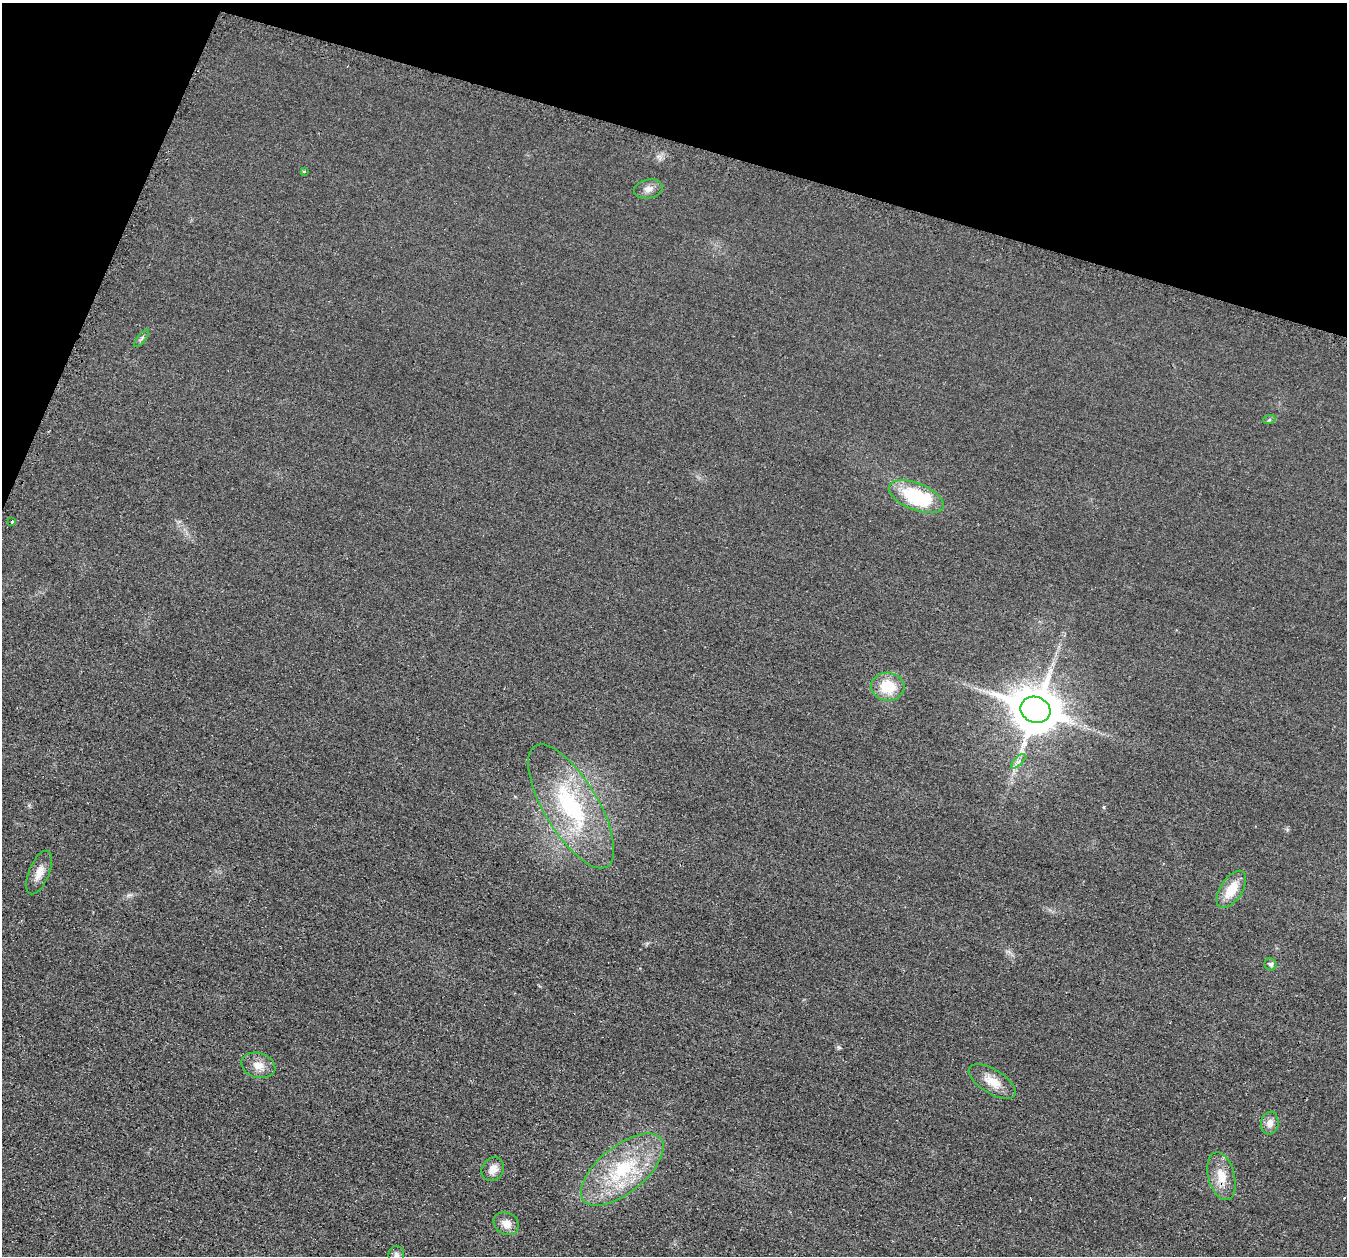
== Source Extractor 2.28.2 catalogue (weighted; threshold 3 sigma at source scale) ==
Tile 2 of 4 x 4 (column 2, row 1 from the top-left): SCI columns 1372-2716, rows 3920-5173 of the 5436 x 5458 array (HDU 1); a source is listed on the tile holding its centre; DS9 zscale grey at full resolution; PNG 1349 x 1258 px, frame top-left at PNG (2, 3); each listed source drawn as its Kron ellipse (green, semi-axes under 4 px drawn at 4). Shown black and unused: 15% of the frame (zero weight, under 2 of 3 exposures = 3% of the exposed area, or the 3 px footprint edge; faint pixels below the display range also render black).
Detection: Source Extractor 2.28.2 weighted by HDU 2 'WHT'; one run over the whole footprint, this tile lists its part. Background 0.021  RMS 0.0087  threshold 0.0391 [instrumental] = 3 sigma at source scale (4.5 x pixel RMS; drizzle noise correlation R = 1.50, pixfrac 1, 0.05/0.05 arcsec/px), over >= 5 px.
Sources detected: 21; all 21 listed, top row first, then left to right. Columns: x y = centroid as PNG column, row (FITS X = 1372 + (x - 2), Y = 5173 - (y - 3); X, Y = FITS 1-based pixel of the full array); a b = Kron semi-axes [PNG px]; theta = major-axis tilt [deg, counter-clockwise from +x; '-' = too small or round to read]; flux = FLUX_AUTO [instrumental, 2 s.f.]
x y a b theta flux
304 171 3 3 - 2.7
648 189 14 9 13 5.6
142 338 10 4 50 2
1269 420 6 4 19 1.1
916 497 29 13 -22 64
12 521 3 3 - 1.8
888 687 16 14 -5 25
1035 710 15 13 -20 3700
1018 761 9 3 45 2.3
571 806 70 27 -59 100
39 872 23 10 68 9.3
1231 889 21 11 57 18
1271 964 6 6 - 2.6
258 1065 17 12 -16 9.9
992 1082 27 12 -32 13
1270 1123 11 9 81 6.4
493 1169 12 10 57 7.2
622 1169 49 23 39 68
1221 1176 24 13 -75 16
506 1224 13 10 -29 7.4
396 1255 8 8 - 2.7
Isophote crosses this tile's border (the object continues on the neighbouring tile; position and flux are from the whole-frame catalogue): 1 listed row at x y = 396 1255
Unlisted compact peaks at least as high as the median listed source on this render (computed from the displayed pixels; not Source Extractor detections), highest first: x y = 1104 807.